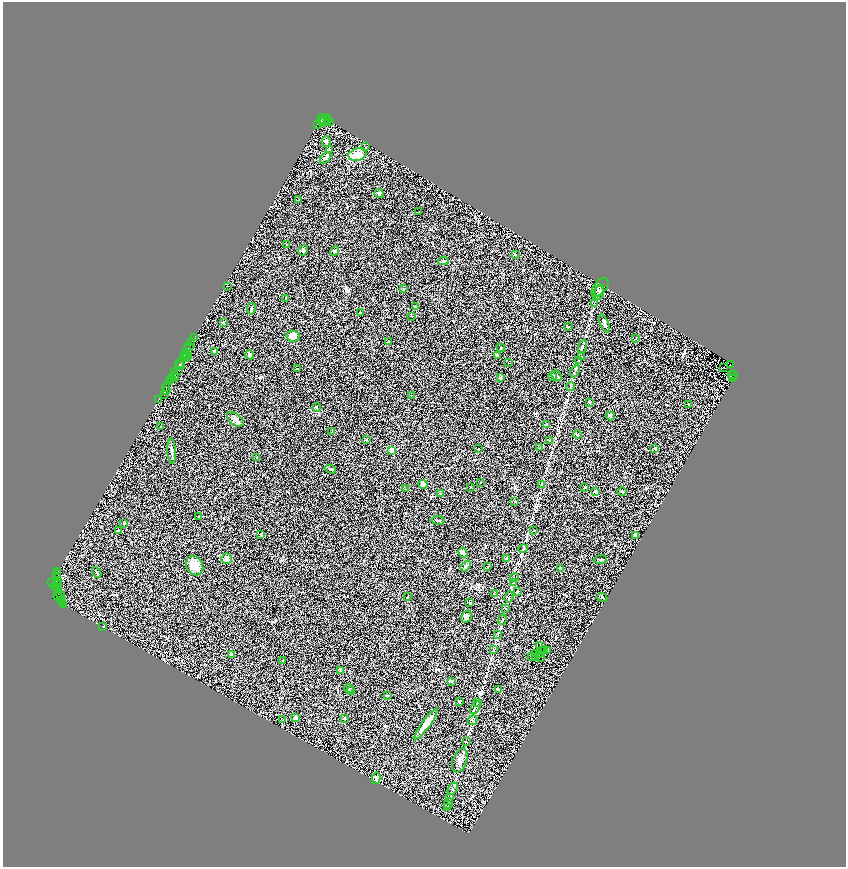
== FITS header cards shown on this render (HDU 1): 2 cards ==
NAXIS1  =                 1687
NAXIS2  =                 1730

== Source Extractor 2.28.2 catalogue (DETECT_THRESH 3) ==
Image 1687 x 1730 px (HDU 1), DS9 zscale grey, zoomed out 1/2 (1 PNG px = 2 x 2 image px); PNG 848 x 869 px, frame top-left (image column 2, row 1730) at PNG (3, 2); each listed source drawn as its Kron ellipse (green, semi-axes under 4 px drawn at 4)
Background 2.62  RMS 0.21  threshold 0.618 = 3 sigma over >= 5 px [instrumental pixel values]
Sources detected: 222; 38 cannot appear on this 1/2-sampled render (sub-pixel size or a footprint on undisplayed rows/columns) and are neither listed nor drawn; the other 184 listed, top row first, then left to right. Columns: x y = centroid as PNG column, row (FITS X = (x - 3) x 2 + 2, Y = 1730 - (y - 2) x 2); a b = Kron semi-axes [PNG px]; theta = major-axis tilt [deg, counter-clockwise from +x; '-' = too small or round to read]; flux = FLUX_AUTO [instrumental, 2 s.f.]
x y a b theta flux
323 120 6 3 -40 950
327 120 2 2 - 510
321 121 2 1 - 1100
325 121 7 2 47 710
330 121 2 1 - 190
317 124 3 2 - 1600
326 141 6 4 -81 94
366 147 3 3 - 34
330 149 3 2 - 21
357 155 9 6 14 500
326 158 7 3 47 120
379 194 4 4 - 54
299 200 2 2 - 11
419 212 2 1 - 10
286 244 3 2 - 12
303 250 5 4 - 65
335 251 5 3 - 51
515 255 2 2 - 18
443 261 5 2 - 71
228 286 2 1 - 22
600 287 11 6 50 130
403 289 3 3 - 27
599 290 6 2 64 47
598 293 7 5 66 110
286 298 4 2 - 23
594 304 3 1 - 15
415 307 4 3 - 36
251 309 6 3 79 57
361 313 3 2 - 27
412 316 2 2 - 15
223 322 3 2 - 19
604 323 9 3 -66 77
568 327 2 2 - 65
293 336 6 5 - 340
194 338 2 1 - 260
636 339 2 2 - 15
389 341 3 2 - 16
192 342 3 2 - 340
583 346 7 2 72 40
189 347 4 1 - 210
501 348 4 2 - 24
188 349 3 2 - 380
214 351 4 3 - 46
185 353 3 1 - 340
184 355 2 1 - 240
188 355 2 1 - 520
250 355 5 3 - 130
497 355 4 3 - 71
581 356 3 3 - 32
184 358 3 2 - 780
186 358 2 1 - 300
578 361 3 3 - 26
508 363 2 1 - 25
180 364 4 2 - 810
181 365 3 1 - 150
730 365 4 2 - 1100
724 368 2 1 - 19
297 369 4 2 - 30
175 371 4 1 - 630
178 371 3 3 - 1800
575 371 7 2 60 44
174 375 2 1 - 160
557 375 6 2 -49 39
731 375 2 1 - 520
553 376 3 3 - 55
733 376 5 1 - 440
174 377 2 1 - 340
500 377 3 3 - 23
172 378 3 2 - 420
732 378 4 2 - 740
171 380 3 2 - 980
169 381 2 1 - 330
571 386 4 2 - 32
165 388 3 2 - 280
166 391 2 1 - 220
164 394 2 1 - 170
411 395 2 2 - 17
158 399 3 1 - 140
589 402 3 2 - 17
689 405 2 2 - 21
317 407 4 2 - 26
610 416 4 2 - 32
235 419 9 5 -41 150
547 425 3 2 - 23
161 426 2 2 - 19
332 432 4 2 - 23
577 435 4 3 - 34
366 440 3 3 - 25
550 440 2 2 - 33
540 448 2 2 - 23
478 449 3 2 - 17
655 449 2 2 - 160
392 450 2 2 - 1000
172 451 13 3 -85 110
257 458 4 2 - 22
331 469 5 3 - 65
481 482 2 1 - 12
423 484 5 4 - 100
542 484 4 1 - 15
470 487 3 2 - 15
585 487 3 2 - 16
405 489 2 1 - 9.6
596 492 4 3 - 80
622 492 4 3 - 37
440 493 2 2 - 38
515 501 3 2 - 18
198 516 2 2 - 30
438 520 6 2 -8 61
124 524 3 3 - 34
118 531 4 3 - 54
534 531 3 2 - 13
261 534 4 3 - 37
635 535 3 2 - 97
523 549 5 2 - 30
463 553 5 3 - 150
226 559 5 5 - 110
506 559 3 2 - 67
600 559 6 2 4 30
195 566 10 8 -62 550
466 566 6 3 50 61
488 567 2 2 - 16
560 569 3 2 - 66
58 571 2 1 - 140
97 573 6 2 -61 29
57 574 2 1 - 390
57 577 2 1 - 180
514 577 4 2 - 27
58 582 4 3 - 1100
52 583 2 2 - 470
514 583 3 2 - 20
57 585 5 2 - 1000
56 587 2 1 - 130
58 588 4 1 - 730
59 590 2 1 - 180
517 592 3 2 - 13
494 593 2 2 - 16
58 595 2 2 - 240
61 595 3 2 - 890
59 597 5 1 - 900
407 597 3 2 - 12
509 597 6 2 71 36
602 597 5 3 - 41
61 600 2 1 - 340
63 603 3 1 - 300
470 603 3 3 - 32
64 604 2 1 - 200
506 608 3 2 - 23
466 617 6 4 59 93
502 620 5 1 - 29
103 626 2 1 - 10
498 635 3 2 - 16
540 646 2 1 - 15
493 650 4 3 - 32
542 650 2 1 - 0.33
545 650 3 1 - 21
548 651 3 1 - 39
535 653 4 2 - 9.6
232 654 3 3 - 110
539 655 3 1 - 11
532 656 2 1 - 15
540 657 2 1 - 15
536 658 4 1 - 26
283 661 3 2 - 22
341 670 4 3 - 130
451 682 3 2 - 25
349 688 5 2 - 30
498 689 4 2 - 58
351 691 4 2 - 32
387 696 4 2 - 32
459 702 2 2 - 76
478 702 3 3 - 22
475 707 7 2 60 53
295 718 3 3 - 120
344 718 3 3 - 25
283 720 3 2 - 29
473 720 5 2 - 28
426 724 19 4 54 420
466 742 3 3 - 25
460 760 12 7 69 210
376 778 6 4 78 84
453 788 6 2 57 48
450 797 3 3 - 26
449 803 5 3 - 54
447 807 4 3 - 32
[38 sub-pixel or undisplayed-footprint detections neither listed nor drawn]